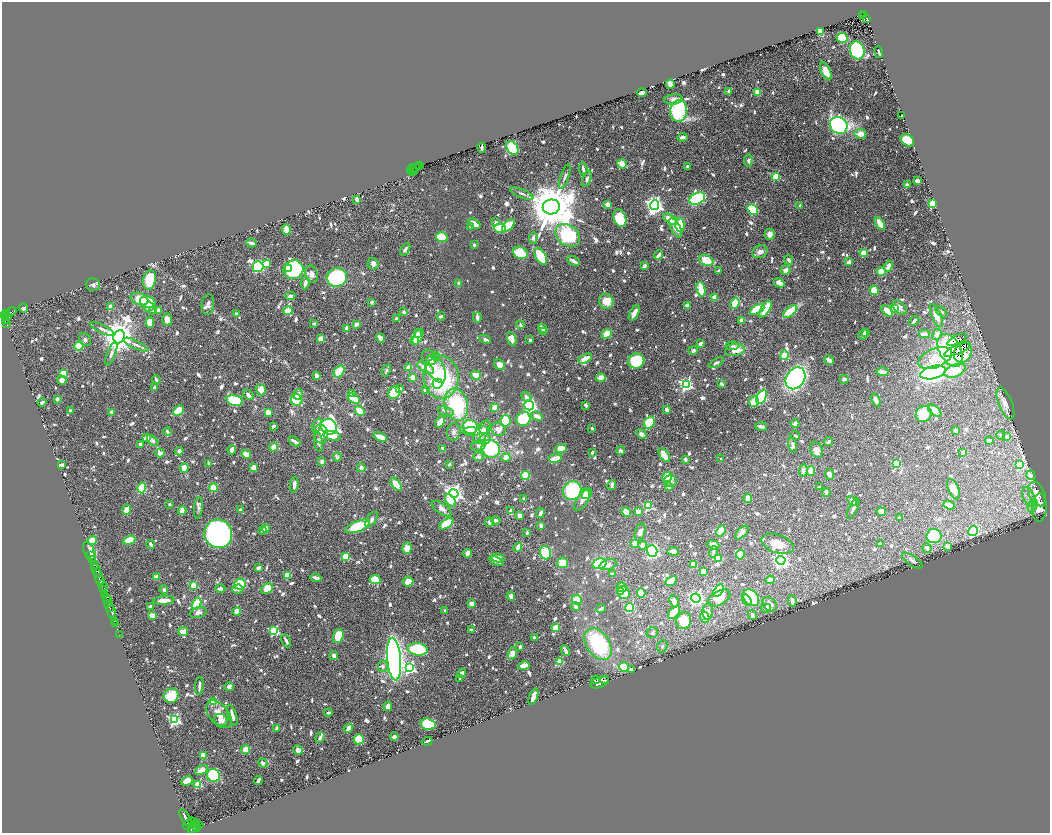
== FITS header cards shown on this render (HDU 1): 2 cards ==
NAXIS1  =                 2096
NAXIS2  =                 1662

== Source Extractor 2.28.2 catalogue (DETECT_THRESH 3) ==
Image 2096 x 1662 px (HDU 1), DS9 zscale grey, zoomed out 1/2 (1 PNG px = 2 x 2 image px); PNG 1052 x 835 px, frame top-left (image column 1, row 1662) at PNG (2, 2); each listed source drawn as its Kron ellipse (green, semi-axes under 4 px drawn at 4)
Background 0.386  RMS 0.011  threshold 0.0345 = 3 sigma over >= 5 px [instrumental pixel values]
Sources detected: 1398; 24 cannot appear on this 1/2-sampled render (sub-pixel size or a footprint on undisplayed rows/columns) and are neither listed nor drawn; of the other 1374, the 500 brightest by FLUX_AUTO listed and drawn (874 fainter detections omitted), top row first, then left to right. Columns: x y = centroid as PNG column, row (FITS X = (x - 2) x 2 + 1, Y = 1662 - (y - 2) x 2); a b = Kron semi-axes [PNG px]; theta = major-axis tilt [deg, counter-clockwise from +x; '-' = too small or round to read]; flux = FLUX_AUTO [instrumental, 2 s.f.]
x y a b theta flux
864 14 4 2 - 50
863 16 2 1 - 11
867 19 4 2 - 50
820 31 3 3 - 31
842 38 5 5 - 96
857 50 9 7 -73 350
879 52 6 2 -75 6.8
826 71 9 5 -65 24
670 84 5 3 - 41
729 91 4 3 - 7.7
758 92 4 3 - 34
642 93 5 3 - 17
673 99 9 5 5 13
679 111 11 8 85 260
902 116 2 2 - 6.6
839 125 9 8 - 520
860 134 6 5 - 22
682 137 5 3 - 12
907 140 7 5 -38 130
482 148 5 2 - 12
512 148 7 5 -55 120
748 160 6 4 79 8.6
622 164 5 3 - 33
420 165 2 1 - 16
418 166 2 1 - 20
416 167 3 2 - 59
688 167 4 3 - 7.8
412 168 4 3 - 240
583 169 6 3 -79 7.4
410 171 3 2 - 180
412 172 3 2 - 90
414 172 2 2 - 25
776 176 3 3 - 97
565 177 13 4 72 9
587 179 8 4 73 8.3
917 181 3 3 - 16
907 185 3 3 - 16
522 194 12 3 -23 8
357 199 4 3 - 17
697 199 8 5 25 290
933 204 3 3 - 180
608 205 4 3 - 30
654 205 5 4 - 1100
800 205 2 2 - 7.5
551 207 8 7 - 17000
753 209 6 4 -47 140
620 218 9 6 -69 100
670 219 8 4 -32 57
496 222 2 2 - 9.2
474 224 7 3 -36 26
880 224 7 3 -56 34
508 225 8 4 43 53
680 225 6 4 -89 53
470 226 4 3 - 8.1
500 228 6 4 0 120
675 228 11 4 -62 17
286 230 5 3 - 40
770 234 6 5 - 15
568 235 13 10 -36 230
442 237 6 4 -17 100
533 238 6 4 86 8.4
251 243 5 2 - 7.4
474 245 3 2 - 9
405 249 7 4 58 8.3
760 252 8 6 23 13
520 253 8 5 -26 86
864 253 4 4 - 48
659 255 5 3 - 14
541 256 9 5 -59 120
706 260 7 5 -24 71
789 260 5 3 - 11
573 261 7 3 -28 12
849 262 4 3 - 12
267 263 4 4 - 20
373 264 6 5 - 12
644 266 4 2 - 14
888 266 6 3 67 29
258 267 5 5 - 180
289 269 3 2 - 42
293 270 10 9 - 340
785 270 5 4 - 17
718 271 4 3 - 12
881 272 4 4 - 57
312 274 9 6 -73 16
337 277 10 9 - 270
149 280 10 6 80 120
305 283 6 3 83 13
779 283 6 3 -26 22
459 284 3 2 - 25
93 285 7 6 - 6.8
701 289 7 4 -77 61
874 290 5 4 - 56
291 296 5 4 - 9.7
715 298 3 3 - 39
139 299 9 6 -19 39
606 301 8 7 - 50
148 302 8 5 -14 63
372 302 3 3 - 9.1
735 303 5 4 - 44
208 304 10 6 83 13
687 305 3 3 - 13
111 307 3 2 - 58
149 307 5 4 - 8.4
900 307 8 5 -51 13
23 308 5 4 - 7.1
757 309 8 4 26 91
765 309 9 3 58 83
895 309 3 3 - 100
152 310 2 2 - 8.5
159 311 3 3 - 24
288 311 5 3 - 55
790 311 8 4 39 89
887 311 7 3 -44 32
10 312 6 3 26 130
404 312 3 2 - 10
941 312 7 4 -43 7
7 313 4 2 - 210
634 313 8 4 62 20
236 314 4 3 - 8.5
936 315 12 4 -67 42
4 316 3 2 - 150
441 316 4 2 - 7.4
8 317 4 3 - 140
477 317 5 3 - 10
396 318 3 2 - 7.8
167 319 6 5 - 22
6 320 3 2 - 82
742 320 4 4 - 10
914 321 6 3 41 8
150 322 5 3 - 41
6 323 4 2 - 99
314 324 3 2 - 8
356 324 3 3 - 16
520 325 4 3 - 6.7
346 328 4 3 - 14
543 328 5 3 - 14
102 329 13 4 -25 9.4
543 332 2 2 - 9.9
417 333 4 3 - 10
865 333 4 3 - 6.7
607 334 6 4 42 40
863 334 5 3 - 8.7
924 334 5 3 - 14
937 334 6 4 62 17
119 337 7 5 68 6300
418 337 8 4 64 40
380 338 5 3 - 16
321 339 4 4 - 15
485 339 6 3 -25 8.4
512 339 7 4 -69 29
85 340 7 5 -55 7.1
530 340 2 2 - 12
957 340 11 4 26 9.7
414 341 4 3 - 24
700 344 4 3 - 9.9
136 345 13 3 -26 11
79 346 4 4 - 73
732 346 6 3 3 6.5
693 350 5 4 - 7.4
735 350 10 6 9 39
950 350 17 10 -61 240
958 350 14 3 24 11
963 352 11 8 64 23
111 354 12 4 67 9.3
785 355 5 3 - 160
436 356 4 4 - 7.3
935 358 18 9 22 66
585 359 7 4 27 33
431 360 5 5 - 20
829 360 5 3 - 18
636 361 8 7 - 170
716 363 8 4 29 7.4
500 365 6 5 - 16
434 366 18 8 -60 41
409 367 4 3 - 31
426 368 9 5 -29 46
339 371 6 4 56 58
386 371 6 3 65 6.8
955 371 11 6 20 66
883 372 6 3 1 15
933 372 13 6 13 1300
63 374 4 3 - 71
476 375 5 3 - 44
316 376 3 2 - 17
413 377 4 3 - 23
441 377 21 17 -87 290
601 378 4 4 - 35
795 378 12 9 55 560
156 379 4 3 - 7.9
844 379 4 4 - 9.3
62 380 4 4 - 12
437 384 5 5 - 31
686 384 4 4 - 430
722 384 3 2 - 7.6
154 388 3 3 - 9.6
400 388 4 4 - 11
261 390 5 5 - 26
425 390 3 3 - 7.5
394 393 6 5 - 76
298 394 5 4 - 13
352 394 3 3 - 7.6
248 395 6 3 -40 11
526 397 6 4 -41 9.4
762 397 8 4 63 220
57 399 3 3 - 8.2
354 399 7 4 -32 82
235 400 8 5 -15 120
297 400 6 5 - 80
876 400 7 3 -67 16
754 402 5 5 - 33
42 403 4 2 - 7.2
1005 403 17 6 -68 33
456 405 16 11 -77 190
529 405 5 5 - 390
586 405 3 3 - 9.4
495 407 3 3 - 34
70 410 3 2 - 6.6
667 410 4 3 - 12
178 411 6 4 44 69
360 411 5 3 - 46
446 411 8 4 -16 7
935 411 8 4 -40 40
268 412 3 3 - 22
112 413 3 3 - 22
924 414 8 7 - 65
537 416 6 3 -24 27
523 419 7 7 - 110
505 421 6 5 - 88
440 422 6 4 57 33
649 422 6 5 - 77
795 424 4 3 - 10
317 425 7 4 70 11
273 426 4 3 - 6.9
761 426 6 2 -11 11
329 427 8 7 - 640
470 427 7 7 - 96
592 428 3 2 - 7.7
498 429 7 6 - 24
484 430 4 3 - 14
956 430 3 3 - 13
167 432 4 3 - 8.2
454 432 9 6 76 8.5
472 432 8 4 -2 31
482 432 13 6 60 34
321 434 9 7 -80 24
641 434 5 4 - 15
1001 435 4 3 - 8.1
332 436 9 4 -13 35
795 436 5 3 - 6.6
380 437 7 3 -21 29
1007 437 4 4 - 14
147 438 4 3 - 28
485 439 6 5 - 9.4
153 441 7 4 -43 11
295 441 6 2 -35 10
828 441 4 3 - 7.7
989 441 4 3 - 13
319 442 10 4 -80 9
140 444 3 2 - 9.4
478 445 7 5 14 9.4
793 445 7 4 -73 9
273 447 4 3 - 34
443 448 3 3 - 8.5
561 448 6 4 5 38
491 449 9 8 - 140
232 450 4 3 - 22
817 450 8 6 -71 16
179 451 4 4 - 9
621 451 4 3 - 9.7
592 452 3 3 - 7.2
963 452 4 3 - 9.3
160 453 5 3 - 13
246 454 5 3 - 28
664 455 8 3 -58 34
337 457 4 3 - 7.1
479 457 5 4 - 9.6
506 457 5 3 - 22
555 458 6 3 11 41
685 459 3 3 - 9.8
721 459 2 2 - 7
322 462 3 3 - 8.5
209 463 4 2 - 9.1
449 464 3 3 - 6.8
897 464 3 3 - 120
62 465 3 3 - 10
1020 465 4 3 - 98
254 467 3 3 - 39
184 468 5 4 - 34
361 468 4 3 - 16
803 470 6 4 85 12
811 471 5 3 - 40
829 474 6 4 -65 11
1031 475 5 3 - 18
525 476 4 4 - 80
667 477 5 5 - 44
670 481 6 5 - 13
396 484 7 4 -54 33
294 485 8 3 83 12
612 485 5 3 - 8.9
669 487 3 3 - 21
819 487 3 2 - 7.2
142 488 5 4 - 69
213 488 4 3 - 52
954 489 11 5 -68 27
572 491 9 9 - 170
826 492 4 3 - 10
454 493 5 4 - 1100
587 493 6 5 - 39
1037 494 13 8 -68 34
1029 497 10 6 -68 13
748 498 4 3 - 27
524 499 2 2 - 22
450 501 7 4 -50 42
582 501 12 5 58 14
852 501 5 3 - 9.6
169 504 2 2 - 12
949 505 6 3 -20 28
1033 505 7 4 74 8.3
648 506 3 3 - 160
198 508 11 3 83 6.6
1039 508 14 7 87 21
442 509 11 5 -34 13
853 509 11 3 65 7.9
127 510 5 4 - 30
182 510 4 3 - 32
240 510 2 2 - 15
511 511 3 3 - 11
638 511 4 3 - 16
626 512 5 4 - 37
881 512 4 4 - 21
540 513 5 3 - 9.2
520 515 4 3 - 18
899 518 3 2 - 8.2
372 519 9 4 54 11
496 520 5 3 - 13
489 522 4 4 - 8.9
446 524 8 4 32 98
357 526 13 5 21 120
541 526 3 3 - 16
266 528 4 3 - 11
262 530 4 3 - 6.6
721 531 6 3 68 56
973 531 5 4 - 220
640 532 9 5 74 12
742 532 8 4 47 18
527 533 3 3 - 7.3
218 534 14 14 - 950
934 536 7 7 - 110
92 540 5 4 - 50
129 540 6 4 18 67
635 543 4 4 - 18
777 544 16 9 -19 41
880 544 4 3 - 8.9
151 545 4 3 - 7.5
643 545 4 4 - 22
713 545 6 4 -19 24
948 546 4 3 - 11
518 547 5 3 - 22
407 548 5 5 - 27
927 548 5 4 - 15
652 551 6 5 - 380
673 551 5 3 - 17
89 552 11 5 -64 110
713 552 6 3 75 7.2
467 553 4 3 - 18
546 553 6 5 - 120
740 555 4 3 - 75
91 556 2 1 - 61
346 556 3 3 - 120
498 558 7 4 -10 21
719 558 3 3 - 57
93 560 3 2 - 97
781 560 4 4 - 1000
496 561 7 3 -20 13
912 561 12 5 -35 12
563 563 5 5 - 57
94 564 3 2 - 73
599 564 7 5 14 140
608 565 9 5 19 14
693 565 4 3 - 34
258 568 4 3 - 11
96 570 5 2 - 460
703 571 4 3 - 32
98 573 3 2 - 200
612 574 3 3 - 7.4
288 575 4 4 - 48
156 577 4 4 - 23
316 578 5 3 - 12
100 579 6 2 -71 800
375 580 5 4 - 54
770 580 4 4 - 16
671 581 6 3 29 46
408 582 5 5 - 33
240 584 5 5 - 62
103 585 6 3 -49 390
194 586 3 3 - 82
622 587 5 4 - 58
220 588 5 3 - 8.4
237 589 5 4 - 8.6
267 589 6 5 - 47
103 590 4 2 - 130
164 590 4 3 - 7.2
718 591 7 4 55 210
621 592 3 3 - 14
624 593 7 6 - 32
641 593 5 4 - 27
105 594 4 2 - 230
511 596 4 3 - 19
107 597 3 2 - 120
696 598 4 4 - 800
719 598 12 7 28 28
751 598 9 7 -45 190
577 599 5 4 - 27
108 600 4 2 - 140
164 600 11 4 4 26
747 600 6 4 -57 13
674 601 6 4 -69 15
792 601 6 2 -79 12
197 604 6 3 61 130
471 604 4 3 - 21
769 604 8 6 -45 19
109 606 6 2 -68 550
150 606 3 2 - 9.5
576 607 4 4 - 11
630 607 4 4 - 120
601 608 5 2 - 8.3
766 608 5 4 - 9.3
237 611 4 4 - 23
445 611 2 2 - 15
708 611 8 5 83 8.2
112 612 6 2 -73 680
198 613 8 5 16 14
674 613 7 4 50 47
152 615 4 3 - 23
752 615 5 3 - 12
705 617 6 3 -77 49
114 621 2 1 - 10
684 621 8 7 - 50
116 623 3 1 - 12
556 628 4 3 - 46
471 630 3 3 - 8.1
274 631 4 3 - 180
183 632 5 4 - 25
652 633 6 5 - 7.6
119 635 2 1 - 11
338 636 7 5 70 65
534 637 3 2 - 14
286 641 7 2 -62 8.4
598 644 17 11 -57 220
520 646 4 3 - 6.5
662 646 6 5 - 6.6
418 649 10 6 -8 150
565 650 6 3 -61 13
512 653 6 4 71 24
334 656 4 3 - 11
394 659 21 7 -85 1900
560 661 4 3 - 45
383 666 5 5 - 7.5
524 666 6 4 14 29
624 667 5 4 - 54
409 668 4 4 - 350
631 669 2 2 - 7
462 673 5 3 - 20
460 678 3 2 - 8.6
596 680 4 2 - 200
605 680 4 2 - 330
600 682 9 5 25 1900
199 686 9 2 85 9.4
229 687 5 4 - 11
171 696 7 7 - 82
533 697 8 3 69 24
213 701 3 3 - 140
388 706 5 3 - 15
328 712 4 2 - 6.7
219 714 16 9 -48 36
232 715 11 3 -74 17
174 720 4 4 - 400
221 720 7 6 - 16
428 724 7 5 -16 150
276 728 4 3 - 9.4
348 728 5 3 - 20
320 737 6 3 59 9.4
394 737 4 3 - 9.8
359 739 5 5 - 95
427 741 5 2 - 10
246 749 5 4 - 25
298 750 5 4 - 18
203 755 3 3 - 25
263 763 5 3 - 9.1
201 770 7 4 31 26
214 775 6 6 - 170
258 780 4 2 - 7.9
187 781 6 4 25 34
198 784 3 3 - 100
186 818 10 3 -59 1500
193 822 5 1 - 330
189 824 7 4 45 1200
199 825 5 3 - 620
196 826 6 3 -69 790
193 828 6 4 28 1300
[874 fainter detections neither listed nor drawn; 24 sub-pixel or undisplayed-footprint detections neither listed nor drawn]